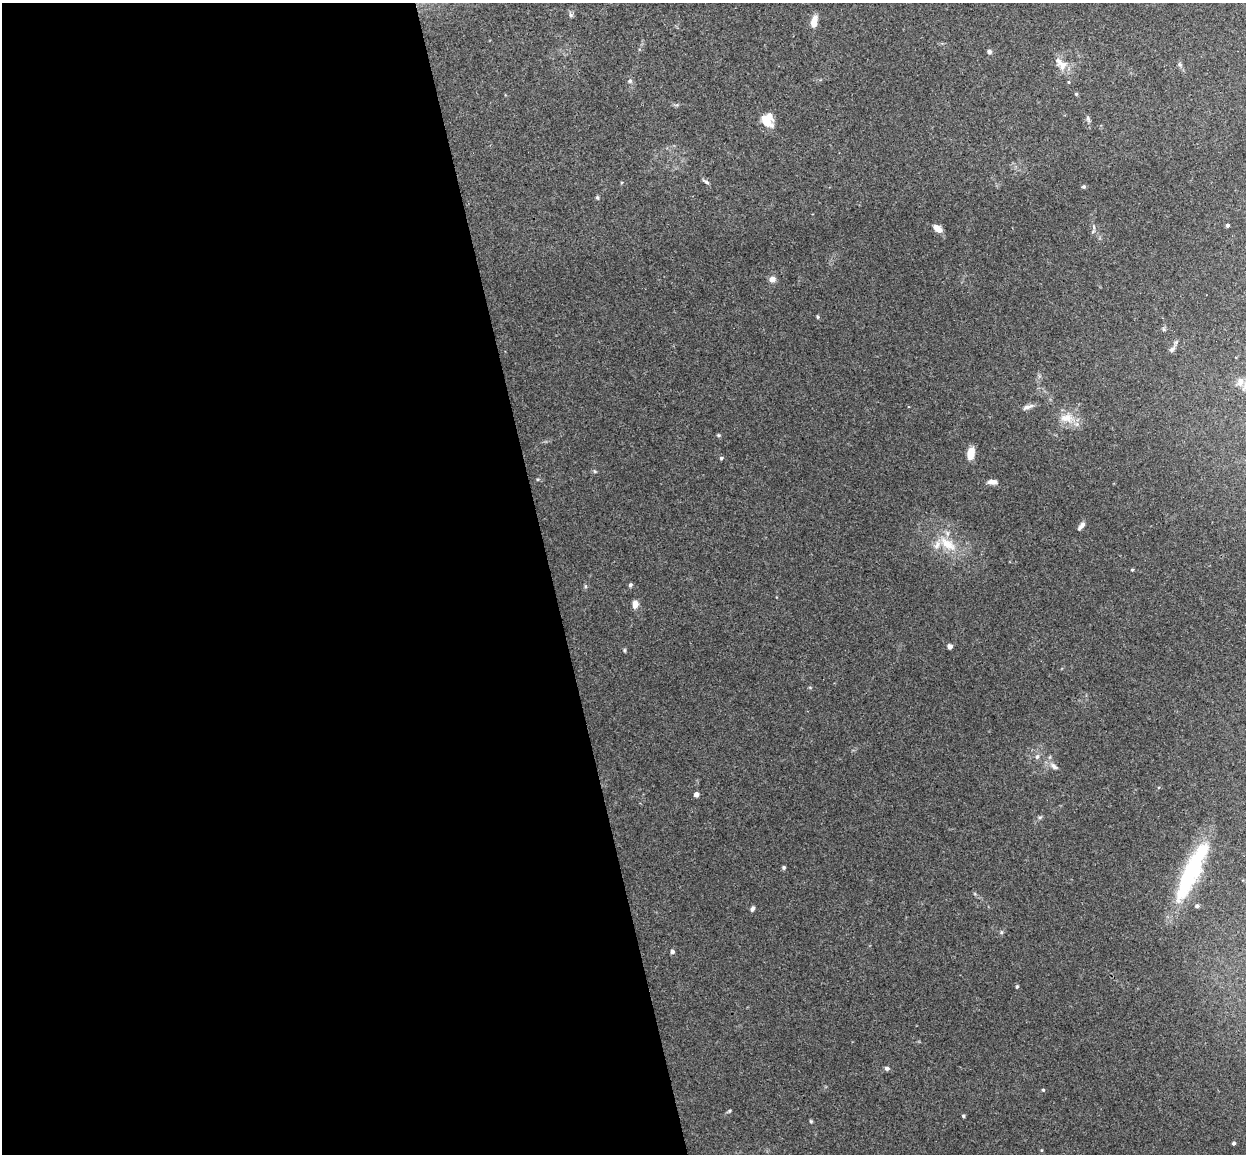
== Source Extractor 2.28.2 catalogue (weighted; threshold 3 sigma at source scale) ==
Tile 9 of 4 x 4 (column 1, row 3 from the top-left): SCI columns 57-1300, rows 1305-2456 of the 5086 x 5029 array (HDU 1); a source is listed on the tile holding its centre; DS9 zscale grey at full resolution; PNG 1248 x 1156 px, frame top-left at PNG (2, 3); no overlay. Shown black and unused: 44% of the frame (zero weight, under 3 of 4 exposures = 5% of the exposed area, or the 3 px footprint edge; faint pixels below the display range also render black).
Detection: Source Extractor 2.28.2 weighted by HDU 2 'WHT'; one run over the whole footprint, this tile lists its part. Background 0.0387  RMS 0.0042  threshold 0.0191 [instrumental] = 3 sigma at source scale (4.5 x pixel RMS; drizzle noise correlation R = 1.50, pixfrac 1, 0.05/0.05 arcsec/px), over >= 5 px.
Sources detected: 56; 4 inside a brighter listed object's ellipse — not listed separately; the other 52 listed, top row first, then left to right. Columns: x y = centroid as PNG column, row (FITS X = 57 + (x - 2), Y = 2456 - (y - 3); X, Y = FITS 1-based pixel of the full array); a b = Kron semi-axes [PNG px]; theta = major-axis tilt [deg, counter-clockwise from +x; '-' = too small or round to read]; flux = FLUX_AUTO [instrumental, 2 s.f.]
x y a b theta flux
571 15 6 5 - 0.85
814 21 12 7 76 4.6
989 51 6 5 - 1.1
1180 64 8 5 -55 0.91
1063 65 16 13 27 4.4
630 81 6 6 - 0.91
1068 82 5 3 - 0.42
1076 94 4 4 - 0.55
1088 119 10 4 -71 0.92
767 120 15 13 -68 6.9
706 182 10 4 -30 0.93
1084 186 5 5 - 0.63
597 197 5 4 - 0.64
1227 225 4 3 - 0.95
1094 227 6 4 -72 0.62
937 228 10 6 -39 3.6
772 279 6 6 - 3
818 317 5 4 - 0.54
1164 329 6 4 -89 0.63
1172 349 8 6 45 1.1
1240 382 12 8 68 2.3
1027 407 12 6 22 1.6
1066 418 18 12 5 6
718 435 5 5 - 0.5
970 453 12 7 79 5.5
721 458 5 5 - 0.58
992 482 10 5 0 2.3
1081 526 11 5 50 1.5
948 544 28 12 -38 9.8
1132 570 4 3 - 0.46
630 585 5 4 - 0.84
586 586 6 4 -90 0.56
635 604 8 6 84 2.9
950 646 4 4 - 2.6
624 650 6 4 90 0.47
1037 757 8 5 63 1
1054 766 12 6 -39 1.9
696 794 4 4 - 3
1040 817 6 4 18 0.63
784 867 4 4 - 0.7
1191 871 63 17 66 39
1197 906 5 5 - 0.71
752 909 6 4 60 1.1
1001 932 6 5 - 0.65
672 952 4 4 - 1.5
1017 987 4 3 - 0.53
887 1068 5 5 - 1.2
1043 1090 4 4 - 0.5
729 1111 5 4 - 0.53
963 1116 4 4 - 0.54
811 1121 5 4 - 0.46
1234 1143 4 3 - 0.83